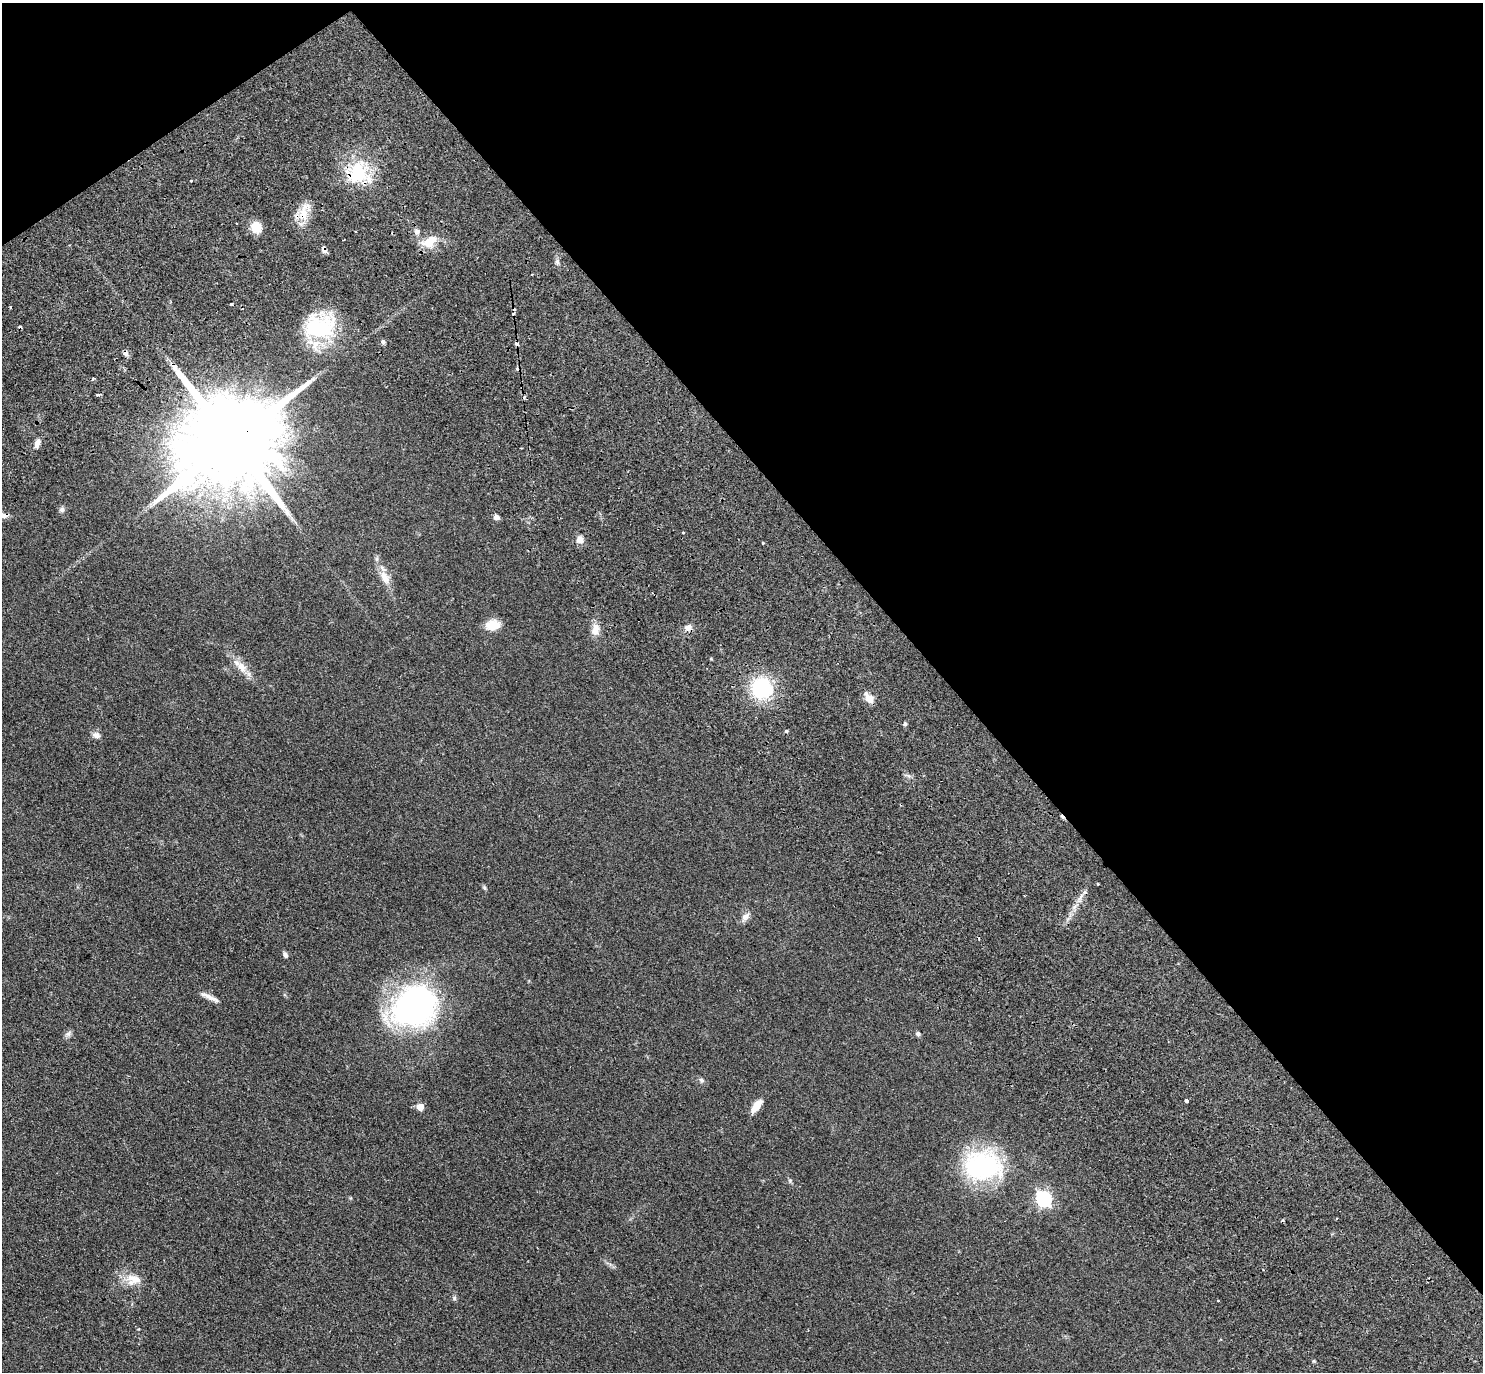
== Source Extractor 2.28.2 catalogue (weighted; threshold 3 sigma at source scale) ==
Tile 3 of 4 x 4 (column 3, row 1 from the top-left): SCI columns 3155-4635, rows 4573-5942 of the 6266 x 6263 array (HDU 1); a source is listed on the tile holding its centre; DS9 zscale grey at full resolution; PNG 1485 x 1374 px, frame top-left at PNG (2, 3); no overlay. Shown black and unused: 38% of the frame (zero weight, under 2 of 3 exposures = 11% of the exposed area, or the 3 px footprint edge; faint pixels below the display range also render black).
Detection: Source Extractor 2.28.2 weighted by HDU 2 'WHT'; one run over the whole footprint, this tile lists its part. Background 0.094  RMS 0.0087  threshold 0.0392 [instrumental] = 3 sigma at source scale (4.5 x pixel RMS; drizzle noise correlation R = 1.50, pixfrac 1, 0.05/0.05 arcsec/px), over >= 5 px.
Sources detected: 64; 10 cosmic-ray / hot-pixel residue — not listed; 3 inside a brighter listed object's ellipse — not listed separately; the other 51 listed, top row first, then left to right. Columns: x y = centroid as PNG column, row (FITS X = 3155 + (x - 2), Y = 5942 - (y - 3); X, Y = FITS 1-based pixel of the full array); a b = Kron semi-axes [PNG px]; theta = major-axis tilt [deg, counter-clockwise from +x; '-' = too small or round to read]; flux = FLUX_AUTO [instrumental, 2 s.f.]
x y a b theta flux
357 173 32 25 71 45
304 211 30 13 65 15
256 227 12 11 - 14
416 231 8 7 - 2.9
430 241 19 12 36 15
324 249 8 5 -89 2.7
557 262 7 6 - 2.2
532 274 2 2 - 0.77
320 327 35 28 6 79
383 342 6 5 - 2
517 344 4 3 - 4.1
126 354 8 6 -45 2.7
93 379 4 3 - 1.4
98 394 4 3 - 2.4
233 441 30 21 33 24000
37 443 12 6 70 4.8
62 509 8 7 - 2.4
4 515 12 7 -1 4.2
496 517 7 6 - 3.2
683 533 3 3 - 1.1
580 539 8 8 - 6
763 543 3 3 - 1.2
385 578 21 11 -60 10
493 625 15 11 6 14
688 627 10 8 40 4.3
595 630 16 10 81 8.3
241 667 24 10 -51 12
762 688 21 21 - 63
869 699 13 8 -49 7.8
905 724 5 5 - 1.3
786 731 4 4 - 1
96 735 10 7 -12 4
484 888 7 4 -70 1.3
1080 898 10 4 56 3.1
745 917 13 8 50 4.9
285 955 7 5 -66 2.5
210 997 27 5 -26 5.7
414 1006 42 33 30 280
68 1034 10 6 30 2.7
918 1034 5 5 - 2
701 1080 7 6 - 2
1186 1101 4 3 - 7.8
756 1106 17 8 53 9.6
420 1107 5 5 - 13
983 1166 40 29 -1 120
790 1181 6 6 - 1.3
1044 1199 7 6 - 200
1337 1218 3 3 - 2
135 1279 25 12 -15 13
454 1298 6 6 - 1.6
1218 1301 3 2 - 0.77
Overlapping masked pixels (flux is a lower limit): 6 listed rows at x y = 357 173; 304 211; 324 249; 517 344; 233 441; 4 515
Isophote crosses this tile's border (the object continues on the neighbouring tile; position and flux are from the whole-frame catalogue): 1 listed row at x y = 4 515
Unlisted compact peaks at least as high as the median listed source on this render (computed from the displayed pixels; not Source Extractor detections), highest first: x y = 1314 1361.